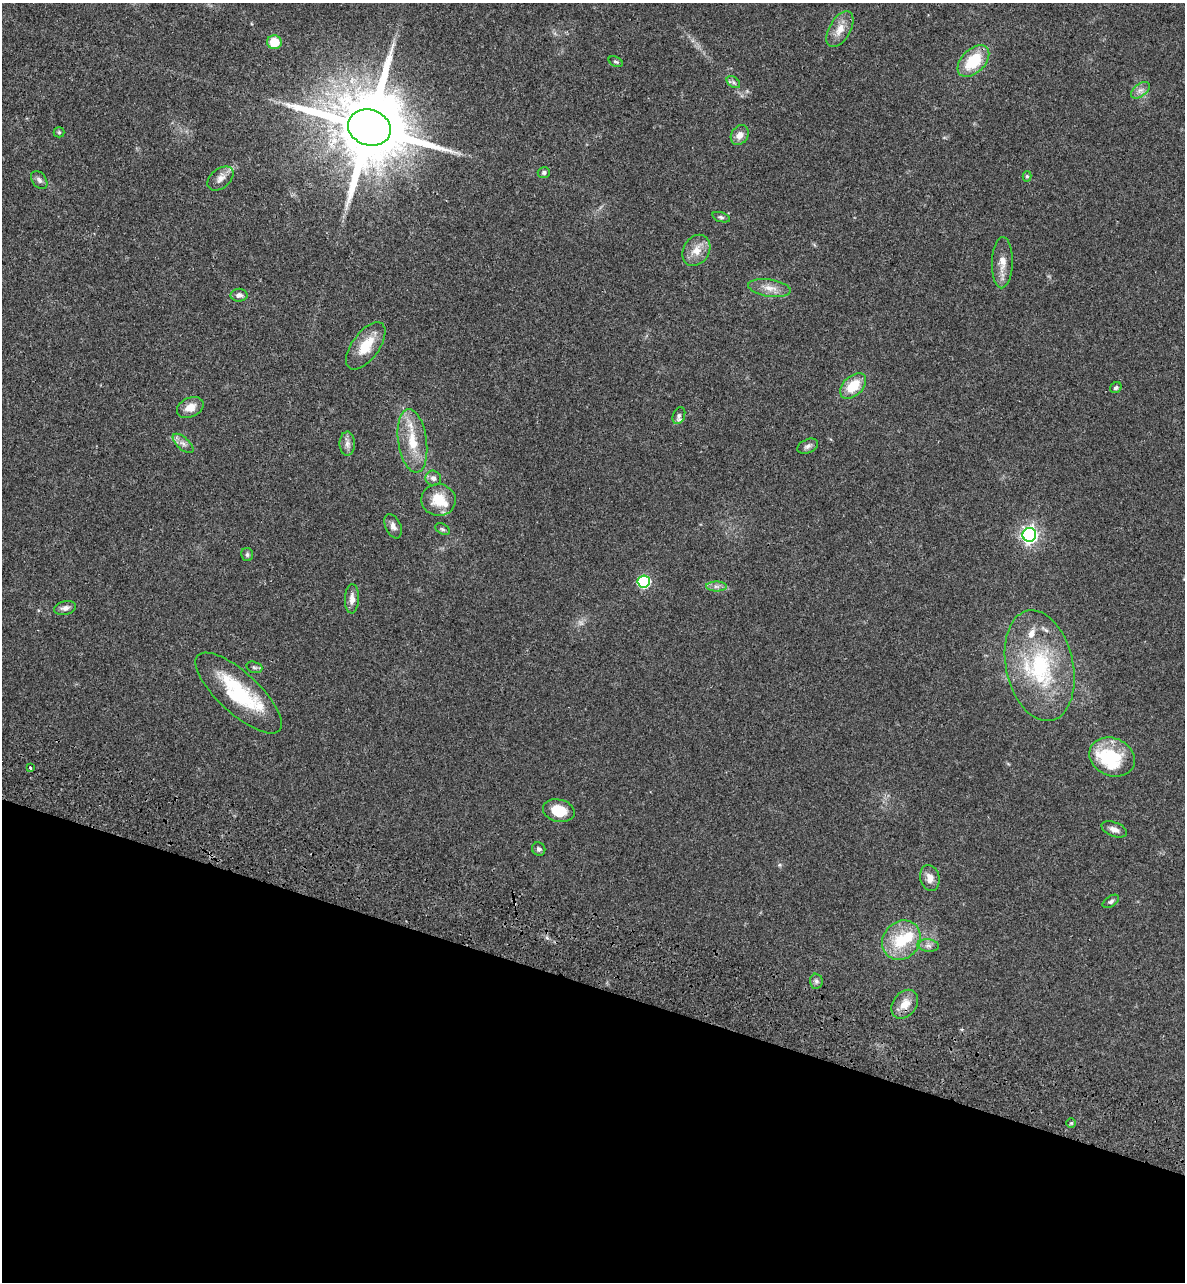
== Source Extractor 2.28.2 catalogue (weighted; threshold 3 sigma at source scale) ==
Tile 15 of 4 x 4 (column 3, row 4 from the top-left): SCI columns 2690-3872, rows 190-1469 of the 5496 x 5492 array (HDU 1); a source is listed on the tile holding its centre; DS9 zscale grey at full resolution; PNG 1187 x 1284 px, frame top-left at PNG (2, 3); each listed source drawn as its Kron ellipse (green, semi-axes under 4 px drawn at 4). Shown black and unused: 23% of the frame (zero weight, under 3 of 4 exposures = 13% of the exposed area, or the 3 px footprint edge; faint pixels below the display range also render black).
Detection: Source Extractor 2.28.2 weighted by HDU 2 'WHT'; one run over the whole footprint, this tile lists its part. Background 0.0647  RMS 0.0058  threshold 0.0259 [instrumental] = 3 sigma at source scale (4.5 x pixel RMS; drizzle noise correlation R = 1.50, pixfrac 1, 0.05/0.05 arcsec/px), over >= 5 px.
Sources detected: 60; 1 too faint to see at this stretch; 3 inside a brighter object's white glare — neither listed nor drawn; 4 inside a brighter listed object's ellipse — not listed separately; the other 52 listed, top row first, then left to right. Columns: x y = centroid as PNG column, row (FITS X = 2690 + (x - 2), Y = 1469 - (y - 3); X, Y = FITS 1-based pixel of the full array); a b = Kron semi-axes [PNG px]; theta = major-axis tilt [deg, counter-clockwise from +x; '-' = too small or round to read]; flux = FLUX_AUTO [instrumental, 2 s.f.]
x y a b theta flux
840 29 20 10 60 7.1
274 42 7 7 - 11
973 61 19 11 45 21
616 62 7 5 -28 0.95
733 82 7 5 -37 1.2
1140 90 11 6 37 2.5
369 128 22 17 -18 8500
59 132 5 5 - 0.79
740 135 10 8 57 3.8
544 173 6 5 - 1.4
1027 176 5 4 - 0.92
220 178 15 9 40 4
39 180 10 7 -53 1.9
721 217 9 4 -18 1.1
696 250 16 13 58 7
1002 263 25 10 88 6.6
769 288 21 8 -8 5.8
239 295 8 6 1 2
366 346 27 13 54 14
853 386 15 9 43 13
1116 388 6 5 - 1.1
190 407 14 9 24 5.9
679 416 9 6 67 1.4
412 441 32 14 -82 16
183 443 13 6 -42 2.8
347 444 12 7 90 3
808 446 11 6 24 1.9
433 478 8 7 - 2.4
438 500 17 16 - 13
393 526 13 7 -65 2.7
443 529 8 5 -27 1.1
1029 535 7 6 - 180
247 555 7 6 - 1.1
644 582 6 6 - 63
716 586 10 5 0 2.1
352 599 15 7 87 3.9
65 608 11 6 13 2.5
1040 666 56 33 -78 58
254 667 8 5 -17 1.2
238 693 55 20 -43 40
1112 757 23 19 -24 24
30 768 3 3 - 1
559 811 16 11 -14 12
1114 829 13 7 -21 3.1
539 849 7 6 - 1.5
930 878 13 9 -76 4.2
1111 901 9 5 33 1.3
901 940 21 18 49 21
928 946 11 6 -6 2
816 981 7 6 - 1.5
905 1004 15 11 53 7.2
1071 1123 5 5 - 0.8
Overlapping masked pixels (flux is a lower limit): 1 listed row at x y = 369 128